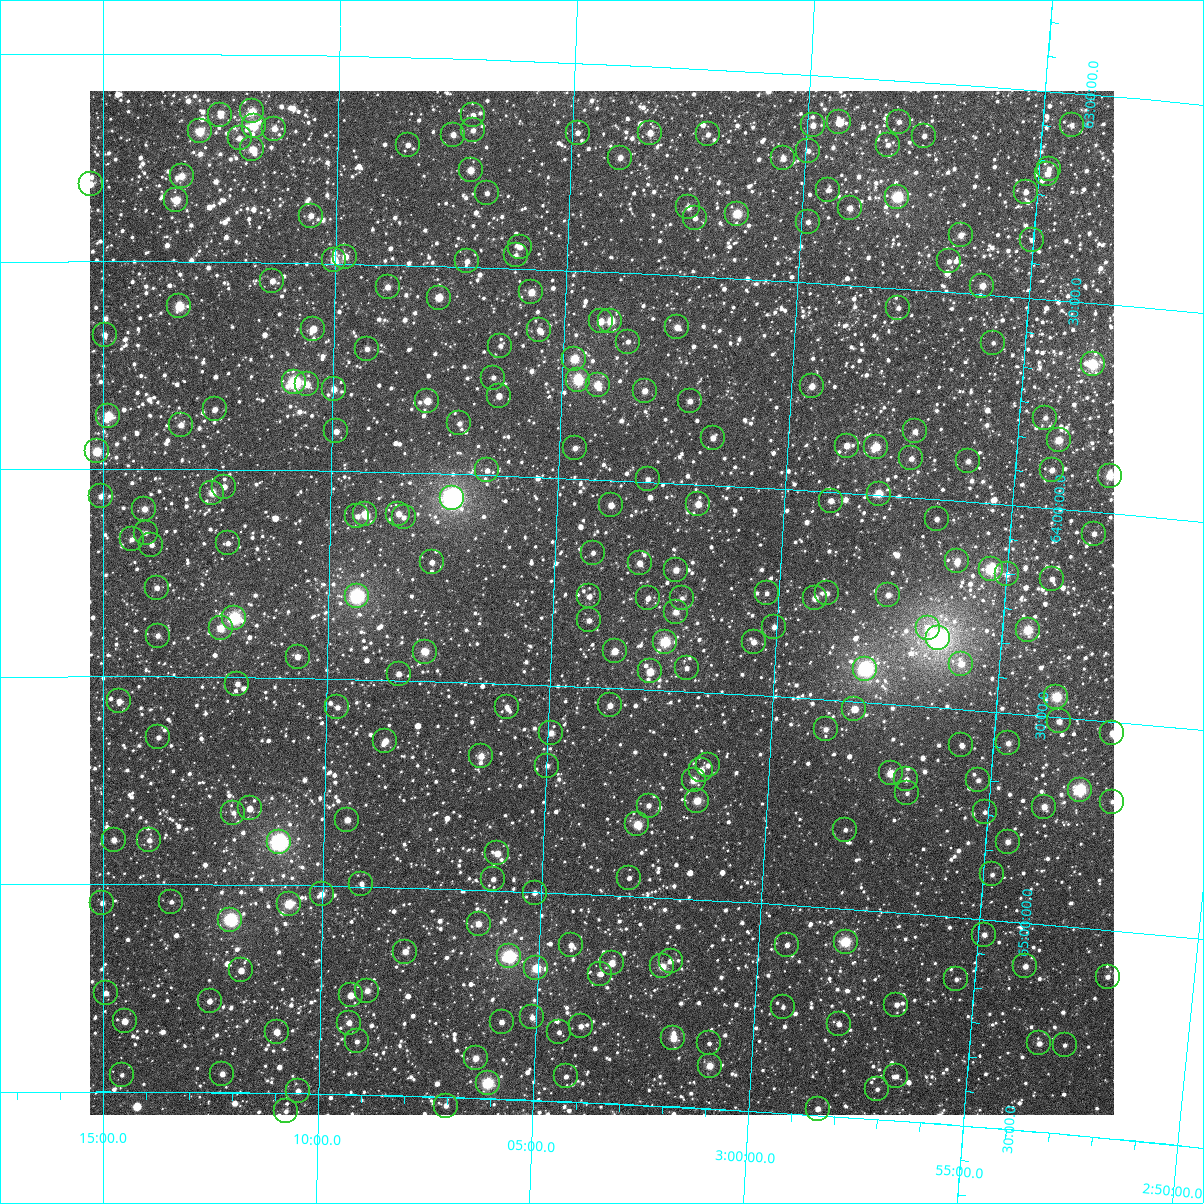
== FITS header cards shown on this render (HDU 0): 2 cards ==
NAXIS1  =                 1024
NAXIS2  =                 1024

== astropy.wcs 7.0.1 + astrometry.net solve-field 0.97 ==
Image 1024 x 1024 px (HDU 0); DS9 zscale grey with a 90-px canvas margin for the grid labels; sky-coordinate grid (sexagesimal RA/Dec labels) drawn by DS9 from the SOLVED WCS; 248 Tycho-2 reference stars matched to detected sources circled (green)
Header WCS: RA---TAN-SIP/DEC--TAN-SIP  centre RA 03:03:56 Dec +64:18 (45.98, +64.30 deg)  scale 8.67 arcsec/px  FOV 148.0' x 148.0'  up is +177 deg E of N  parity flipped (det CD > 0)
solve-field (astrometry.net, Tycho-2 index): VERIFIED the header's WCS against the Tycho-2 star catalogue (verified at 6 index scales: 15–248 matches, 0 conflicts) and refined it, rather than solving blind
Solved WCS: RA---TAN-SIP/DEC--TAN-SIP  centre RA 03:03:56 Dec +64:18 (45.98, +64.30 deg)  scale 8.67 arcsec/px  FOV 148.0' x 148.0'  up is +177 deg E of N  parity flipped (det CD > 0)
The solver's refit moves the header's centre by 0.24 arcsec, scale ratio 1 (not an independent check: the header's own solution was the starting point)
Tycho-2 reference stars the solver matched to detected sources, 248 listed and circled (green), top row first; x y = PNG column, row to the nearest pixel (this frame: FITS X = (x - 90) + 1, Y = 1024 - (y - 91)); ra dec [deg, ICRS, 3 dp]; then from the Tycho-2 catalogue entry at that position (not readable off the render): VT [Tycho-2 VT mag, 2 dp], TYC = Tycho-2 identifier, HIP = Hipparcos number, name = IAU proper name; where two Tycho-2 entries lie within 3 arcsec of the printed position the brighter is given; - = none
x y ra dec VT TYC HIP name
252 111 47.957 +63.137 9.39 4053-1244-1 - -
220 115 48.126 +63.146 10.19 4053-466-1 - -
473 115 46.780 +63.133 11.24 4052-731-1 - -
839 122 44.828 +63.111 10.52 4052-661-1 - -
899 122 44.512 +63.100 10.84 4052-941-1 - -
813 125 44.968 +63.121 10.67 4052-1097-1 - -
1072 125 43.594 +63.076 11.01 4052-577-1 - -
254 126 47.949 +63.172 9.00 4053-501-1 14850 -
274 129 47.838 +63.178 10.17 4053-630-1 - -
473 130 46.779 +63.171 10.72 4052-1499-1 - -
200 131 48.237 +63.187 8.96 4053-771-1 14968 -
578 133 46.219 +63.167 11.14 4052-1117-1 - -
650 133 45.833 +63.161 10.27 4052-1894-1 - -
708 134 45.525 +63.157 11.26 4052-1015-1 - -
453 135 46.882 +63.183 10.64 4052-1227-1 - -
924 136 44.373 +63.129 10.98 4052-777-1 - -
240 138 48.023 +63.202 10.51 4053-467-1 - -
408 145 47.124 +63.210 10.78 4052-537-1 - -
888 145 44.563 +63.157 11.04 4052-1027-1 - -
252 149 47.957 +63.228 9.77 4053-443-1 - -
808 151 44.986 +63.183 11.18 4052-1421-1 - -
620 158 45.986 +63.223 10.23 4052-2197-1 - -
783 158 45.117 +63.204 10.22 4052-1119-1 - -
1049 169 43.696 +63.186 11.42 4052-805-1 - -
471 170 46.784 +63.267 9.67 4052-1830-1 - -
1047 174 43.702 +63.198 10.13 4052-2251-1 - -
182 176 48.330 +63.294 9.89 4053-418-1 - -
91 184 48.818 +63.315 10.44 4053-917-1 - -
828 190 44.868 +63.275 11.16 4052-1521-1 - -
1026 192 43.810 +63.246 11.07 4052-1789-1 - -
487 193 46.692 +63.321 11.20 4052-621-1 - -
897 197 44.494 +63.280 7.95 4052-1821-1 - -
176 200 48.359 +63.352 9.16 4053-37-1 - -
688 207 45.609 +63.335 10.10 4052-1121-1 - -
850 208 44.744 +63.315 10.41 4052-631-1 - -
737 214 45.346 +63.344 8.72 4052-1880-1 - -
311 216 47.635 +63.386 10.38 4053-49-1 - -
695 218 45.571 +63.360 10.95 4052-491-1 - -
808 222 44.963 +63.354 10.88 4052-1005-1 - -
961 235 44.139 +63.362 10.31 4052-939-1 - -
1032 240 43.758 +63.361 12.05 4052-1489-1 - -
520 247 46.506 +63.448 10.33 4052-123-1 - -
516 255 46.527 +63.468 10.88 4052-103-1 - -
345 257 47.445 +63.483 10.06 4053-203-1 - -
334 260 47.505 +63.491 9.36 4053-23-1 - -
467 261 46.787 +63.486 10.72 4052-29-1 - -
949 261 44.195 +63.427 10.98 4052-615-1 - -
272 281 47.836 +63.545 10.39 4053-164-1 - -
982 286 44.004 +63.479 9.92 4052-49-1 - -
388 287 47.213 +63.554 10.40 4053-74-1 - -
531 292 46.434 +63.556 9.55 4052-265-1 - -
439 298 46.934 +63.576 9.92 4052-467-1 - -
179 306 48.338 +63.608 8.80 4053-44-1 14998 -
898 308 44.448 +63.547 11.11 4052-309-1 13809 -
601 321 46.053 +63.619 10.59 4052-389-1 - -
610 321 46.000 +63.618 9.12 4052-223-1 - -
677 327 45.638 +63.625 9.93 4052-112-1 - -
313 329 47.611 +63.659 9.93 4053-146-1 - -
539 330 46.383 +63.646 10.95 4052-104-1 - -
105 335 48.743 +63.678 11.12 4053-217-1 - -
628 342 45.901 +63.665 11.20 4052-254-1 - -
993 343 43.922 +63.615 11.58 4052-269-1 - -
500 346 46.592 +63.687 11.00 4052-323-1 - -
367 349 47.316 +63.704 10.83 4053-134-1 - -
574 359 46.187 +63.712 8.91 4052-62-1 - -
1093 364 43.376 +63.646 8.15 4052-411-1 13471 -
493 378 46.625 +63.766 11.28 4056-307-1 - -
578 380 46.163 +63.763 8.65 4056-89-1 14316 -
294 382 47.710 +63.788 7.92 4057-643-1 14780 -
307 384 47.638 +63.792 10.26 4057-621-1 - -
598 385 46.054 +63.772 9.31 4056-193-1 - -
812 386 44.889 +63.749 9.88 4052-368-1 - -
334 389 47.491 +63.803 10.08 4057-641-1 - -
645 391 45.797 +63.781 10.17 4056-309-1 14206 -
499 396 46.591 +63.808 10.48 4056-141-1 - -
427 401 46.981 +63.825 9.85 4056-157-1 - -
690 401 45.548 +63.801 10.54 4056-2-1 - -
215 409 48.139 +63.855 11.23 4057-699-1 - -
108 416 48.722 +63.873 8.91 4057-972-1 - -
1045 418 43.608 +63.784 11.03 4056-277-1 - -
459 423 46.803 +63.877 10.98 4056-1818-1 - -
181 425 48.326 +63.894 10.25 4057-802-1 - -
336 431 47.474 +63.904 10.37 4057-569-1 - -
915 431 44.311 +63.841 10.51 4056-279-1 - -
713 438 45.412 +63.887 10.67 4056-1822-1 - -
1059 440 43.526 +63.836 9.31 4056-105-1 - -
847 446 44.679 +63.886 10.22 4056-1810-1 - -
876 447 44.518 +63.885 9.05 4056-1783-1 - -
575 448 46.165 +63.927 11.00 4056-1597-1 - -
97 451 48.786 +63.958 8.85 4057-560-1 15138 -
911 458 44.321 +63.907 10.67 4056-1839-1 - -
968 461 44.010 +63.903 10.78 4056-1689-1 - -
487 470 46.641 +63.989 11.34 4056-1407-1 - -
1052 470 43.549 +63.909 10.83 4056-1657-1 - -
1110 476 43.229 +63.911 9.17 4056-1704-1 - -
648 479 45.758 +63.994 10.86 4056-1441-1 - -
224 487 48.083 +64.041 10.75 4057-979-1 - -
212 493 48.151 +64.056 9.48 4057-239-1 - -
879 494 44.487 +63.996 9.49 4056-1551-1 - -
101 496 48.762 +64.067 10.49 4057-632-1 - -
452 498 46.829 +64.058 5.87 4056-1858-1 14502 -
831 501 44.747 +64.021 10.68 4056-1621-1 - -
698 504 45.474 +64.048 9.65 4056-1819-1 14108 -
611 505 45.953 +64.060 10.02 4056-1459-1 - -
144 509 48.523 +64.097 10.03 4057-366-1 - -
365 514 47.306 +64.101 9.38 4057-847-1 - -
398 514 47.122 +64.099 10.39 4056-1297-1 - -
357 516 47.348 +64.107 11.20 4057-731-1 - -
404 517 47.093 +64.108 11.02 4056-1190-1 - -
937 519 44.159 +64.048 10.70 4056-1267-1 - -
146 533 48.516 +64.154 11.16 4057-982-1 - -
1094 534 43.289 +64.053 10.67 4056-1050-1 - -
132 539 48.593 +64.170 11.12 4057-938-1 - -
228 543 48.061 +64.178 11.46 4057-729-1 - -
151 545 48.483 +64.183 10.95 4057-964-1 - -
593 553 46.041 +64.177 11.16 4056-717-1 - -
957 561 44.029 +64.145 9.80 4056-1226-1 - -
432 562 46.930 +64.214 10.97 4056-1331-1 - -
640 563 45.778 +64.198 10.86 4056-888-1 - -
991 569 43.837 +64.157 7.82 4056-1432-1 13608 -
676 570 45.578 +64.209 10.51 4056-842-1 - -
1007 574 43.748 +64.168 10.82 4056-1521-1 - -
1052 579 43.499 +64.170 11.04 4056-1512-1 - -
157 588 48.452 +64.286 10.81 4057-916-1 - -
767 593 45.068 +64.253 11.24 4056-1713-1 - -
827 593 44.735 +64.244 11.05 4056-1203-1 - -
888 595 44.395 +64.238 10.43 4056-1353-1 - -
357 596 47.342 +64.300 6.96 4057-842-1 14655 -
589 596 46.052 +64.282 10.92 4056-936-1 - -
648 598 45.725 +64.281 10.68 4056-1806-1 - -
682 598 45.537 +64.275 12.01 4056-1002-1 - -
815 598 44.800 +64.258 10.36 4056-1752-1 - -
676 612 45.567 +64.310 10.15 4056-643-1 - -
234 618 48.020 +64.357 7.69 4057-571-1 - -
589 620 46.048 +64.340 10.68 4056-1055-1 - -
774 627 45.017 +64.334 10.93 4056-601-1 - -
221 628 48.096 +64.383 9.33 4057-849-1 - -
928 628 44.161 +64.311 10.61 4056-1059-1 - -
1028 630 43.607 +64.297 8.68 4056-1178-1 - -
158 636 48.446 +64.402 10.82 4057-280-1 - -
938 638 44.103 +64.332 6.44 4056-1857-1 13700 -
665 642 45.618 +64.383 8.32 4056-1223-1 14154 -
754 642 45.126 +64.372 10.42 4056-655-1 - -
615 651 45.896 +64.411 9.92 4056-1808-1 - -
425 652 46.956 +64.429 9.26 4056-1083-1 - -
298 657 47.664 +64.449 10.43 4057-254-1 - -
961 664 43.964 +64.391 9.94 4056-1277-1 - -
687 668 45.491 +64.444 11.50 4056-1823-1 - -
865 669 44.494 +64.419 6.75 4056-607-1 13828 -
650 671 45.694 +64.456 9.64 4056-1290-1 - -
399 674 47.098 +64.485 10.53 4056-635-1 - -
237 684 47.999 +64.516 11.48 4057-344-1 - -
1056 697 43.419 +64.452 8.55 4056-1120-1 13487 -
119 701 48.661 +64.559 10.85 4057-704-1 - -
610 705 45.909 +64.542 10.44 4056-1827-1 - -
337 707 47.436 +64.569 11.57 4057-660-1 - -
507 707 46.486 +64.556 11.31 4056-1379-1 - -
854 709 44.540 +64.518 10.28 4056-1428-1 - -
1059 721 43.394 +64.510 10.35 4056-704-1 - -
826 729 44.694 +64.571 10.95 4056-326-1 - -
551 733 46.233 +64.615 10.75 4056-393-1 - -
1112 733 43.090 +64.528 10.32 4056-1563-1 - -
158 737 48.440 +64.647 11.29 4057-493-1 - -
385 741 47.162 +64.647 10.38 4057-352-1 - -
1008 743 43.666 +64.573 10.70 4056-216-1 - -
961 745 43.928 +64.586 11.98 4056-796-1 - -
481 756 46.621 +64.677 9.92 4056-701-1 - -
708 765 45.344 +64.675 11.15 4056-57-1 - -
547 766 46.248 +64.694 11.70 4056-432-1 - -
701 770 45.379 +64.688 10.76 4056-491-1 - -
891 773 44.313 +64.667 9.56 4056-511-1 - -
906 779 44.222 +64.679 10.87 4056-586-1 - -
694 780 45.418 +64.712 9.65 4056-1634-1 - -
978 780 43.817 +64.668 11.42 4056-733-1 - -
1080 790 43.244 +64.670 7.69 4056-1299-1 13437 -
907 793 44.212 +64.712 11.54 4056-880-1 - -
697 801 45.392 +64.761 9.39 4056-611-1 - -
1112 802 43.057 +64.692 11.37 4056-1044-1 - -
649 806 45.665 +64.779 10.80 4056-1786-1 - -
1044 807 43.436 +64.719 10.00 4056-415-1 - -
250 808 47.920 +64.816 10.90 4057-54-1 - -
985 812 43.767 +64.743 11.43 4056-1326-1 - -
233 813 48.012 +64.827 11.45 4057-585-1 - -
347 820 47.366 +64.839 10.19 4057-34-1 - -
637 824 45.724 +64.826 9.23 4056-653-1 14184 -
845 830 44.547 +64.809 11.63 4056-1071-1 - -
114 840 48.689 +64.894 11.12 4057-850-1 - -
149 840 48.488 +64.895 10.78 4057-186-1 - -
279 842 47.753 +64.896 6.52 4057-50-1 14791 -
1008 842 43.625 +64.810 10.53 4056-1010-1 - -
497 853 46.510 +64.910 9.73 4056-1080-1 - -
992 874 43.698 +64.891 11.44 4056-1198-1 - -
629 878 45.756 +64.955 11.45 4056-1181-1 - -
493 879 46.529 +64.972 10.99 4056-452-1 - -
361 884 47.278 +64.992 11.30 4057-355-1 - -
535 893 46.290 +65.001 11.30 4056-1708-1 - -
322 894 47.503 +65.019 10.27 4057-462-1 - -
171 902 48.360 +65.043 11.70 4057-176-1 - -
102 903 48.753 +65.046 10.79 4057-94-1 - -
289 904 47.688 +65.045 8.74 4057-331-1 14777 -
230 920 48.022 +65.084 7.42 4057-925-1 14882 -
479 924 46.603 +65.081 9.98 4056-932-1 - -
984 935 43.716 +65.037 10.77 4056-971-1 - -
846 942 44.502 +65.079 8.41 4056-1004-1 - -
571 945 46.070 +65.123 10.96 4056-1388-1 - -
787 945 44.834 +65.096 10.90 4056-913-1 - -
405 952 47.017 +65.153 10.13 4056-455-1 - -
509 956 46.421 +65.157 7.30 4056-458-1 14393 -
671 961 45.494 +65.150 11.31 4056-943-1 - -
612 963 45.832 +65.162 9.68 4056-957-1 14216 -
662 966 45.541 +65.164 9.39 4056-828-1 - -
1025 966 43.467 +65.105 10.79 4056-1296-1 - -
536 968 46.263 +65.183 8.83 4056-654-1 - -
241 970 47.957 +65.206 10.38 4057-59-1 - -
600 974 45.894 +65.189 11.06 4056-746-1 - -
1108 977 42.993 +65.113 11.08 4056-778-1 - -
956 979 43.855 +65.149 11.56 4056-420-1 - -
367 991 47.230 +65.250 10.52 4057-105-1 - -
106 993 48.733 +65.263 10.87 4057-258-1 - -
351 995 47.324 +65.261 10.09 4057-995-1 - -
210 1001 48.136 +65.281 11.12 4057-402-1 - -
896 1005 44.186 +65.221 11.30 4056-1028-1 - -
783 1007 44.836 +65.246 11.59 4056-210-1 - -
532 1017 46.275 +65.301 10.71 4056-634-1 - -
125 1021 48.624 +65.330 10.49 4057-292-1 - -
502 1022 46.450 +65.315 11.03 4056-532-1 - -
349 1023 47.330 +65.328 10.42 4057-595-1 - -
839 1024 44.509 +65.278 11.22 4056-612-1 - -
581 1026 45.993 +65.318 10.77 4056-576-1 - -
277 1032 47.747 +65.353 10.05 4057-327-1 - -
559 1032 46.118 +65.334 11.69 4056-906-1 - -
673 1038 45.457 +65.335 9.55 4056-623-1 - -
357 1041 47.282 +65.372 11.83 4057-132-1 - -
709 1043 45.250 +65.343 11.80 4056-380-1 - -
1039 1043 43.351 +65.288 10.83 4056-160-1 - -
1065 1045 43.201 +65.286 11.53 4056-956-1 - -
476 1058 46.594 +65.404 10.05 4056-1266-1 - -
710 1066 45.238 +65.397 10.14 4056-674-1 - -
222 1074 48.057 +65.457 10.75 4057-625-1 - -
122 1075 48.640 +65.460 11.93 4057-957-1 - -
566 1076 46.066 +65.440 11.96 4056-493-1 - -
896 1076 44.156 +65.393 11.71 4056-542-1 - -
488 1083 46.519 +65.463 7.98 4056-751-1 - -
877 1089 44.263 +65.428 11.76 4056-571-1 - -
298 1091 47.618 +65.495 10.93 4057-382-1 - -
446 1106 46.755 +65.521 10.95 4056-383-1 - -
818 1109 44.599 +65.484 10.60 4056-839-1 13856 -
286 1111 47.686 +65.544 11.47 4057-33-1 - -